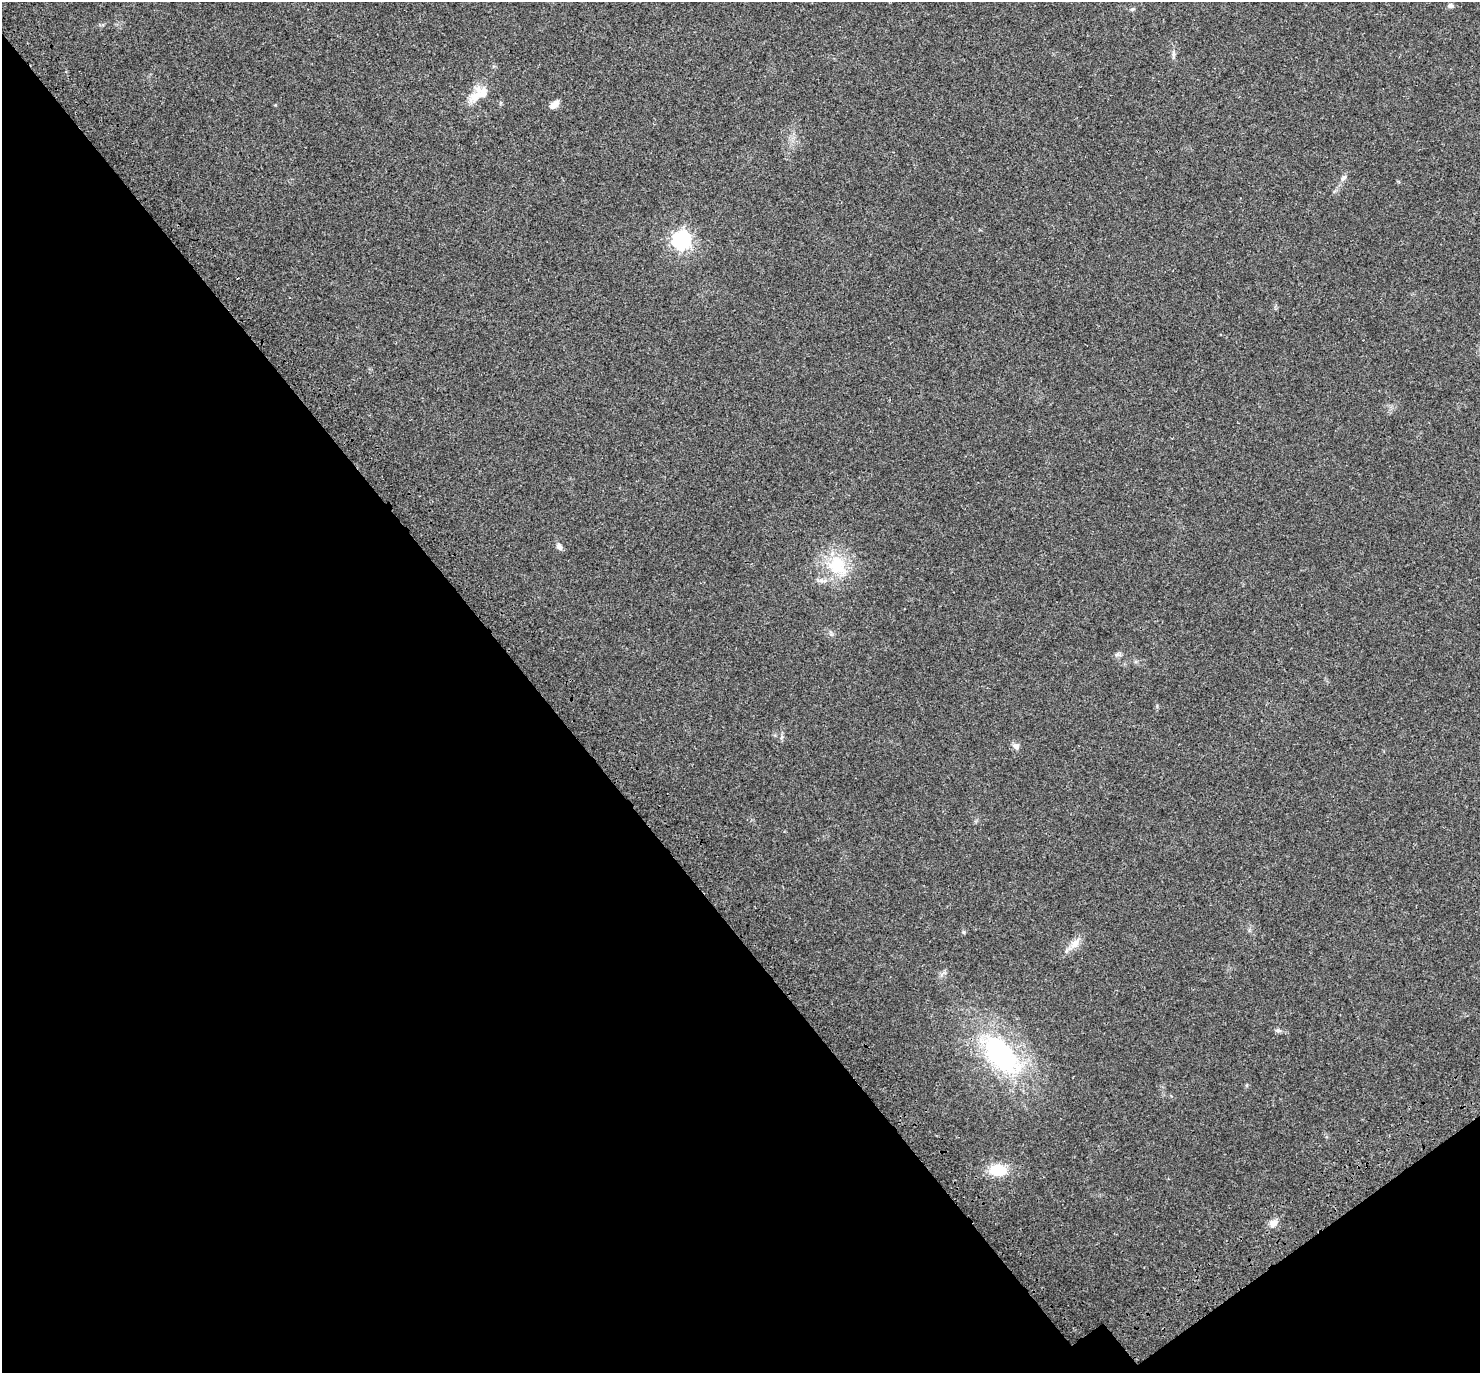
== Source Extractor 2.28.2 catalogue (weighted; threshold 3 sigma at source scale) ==
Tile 14 of 4 x 4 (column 2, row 4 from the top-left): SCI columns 1605-3082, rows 289-1659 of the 6170 x 6120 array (HDU 1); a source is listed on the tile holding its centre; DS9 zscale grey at full resolution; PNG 1482 x 1375 px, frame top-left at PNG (2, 2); no overlay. Shown black and unused: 38% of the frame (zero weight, under 3 of 4 exposures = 9% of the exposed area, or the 3 px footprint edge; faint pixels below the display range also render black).
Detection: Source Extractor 2.28.2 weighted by HDU 2 'WHT'; one run over the whole footprint, this tile lists its part. Background 0.0357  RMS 0.0036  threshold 0.0163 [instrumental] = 3 sigma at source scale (4.5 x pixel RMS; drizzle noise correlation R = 1.50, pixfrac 1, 0.0396/0.0396 arcsec/px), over >= 5 px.
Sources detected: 18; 2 inside a brighter listed object's ellipse — not listed separately; the other 16 listed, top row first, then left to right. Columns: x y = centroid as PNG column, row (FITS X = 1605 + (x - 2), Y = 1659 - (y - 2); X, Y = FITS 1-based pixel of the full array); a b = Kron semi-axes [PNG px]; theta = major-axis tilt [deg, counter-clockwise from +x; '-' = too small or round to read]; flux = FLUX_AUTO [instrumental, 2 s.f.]
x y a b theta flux
1450 6 7 6 - 1
1132 9 6 5 - 0.56
1173 54 12 4 -90 0.98
475 97 19 12 34 5.1
554 104 11 7 36 2.3
1343 178 11 6 50 1.3
681 240 8 7 - 130
559 547 9 6 -52 1.4
836 565 27 23 -67 16
1117 655 9 4 -7 0.79
1016 746 9 8 - 1.6
1075 944 18 10 54 3.4
1278 1030 7 6 - 0.74
1001 1055 65 33 -46 55
998 1170 18 13 -6 9.8
1273 1223 11 10 - 2.2
Unlisted compact peaks at least as high as the median listed source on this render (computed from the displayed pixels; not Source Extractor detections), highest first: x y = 963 932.